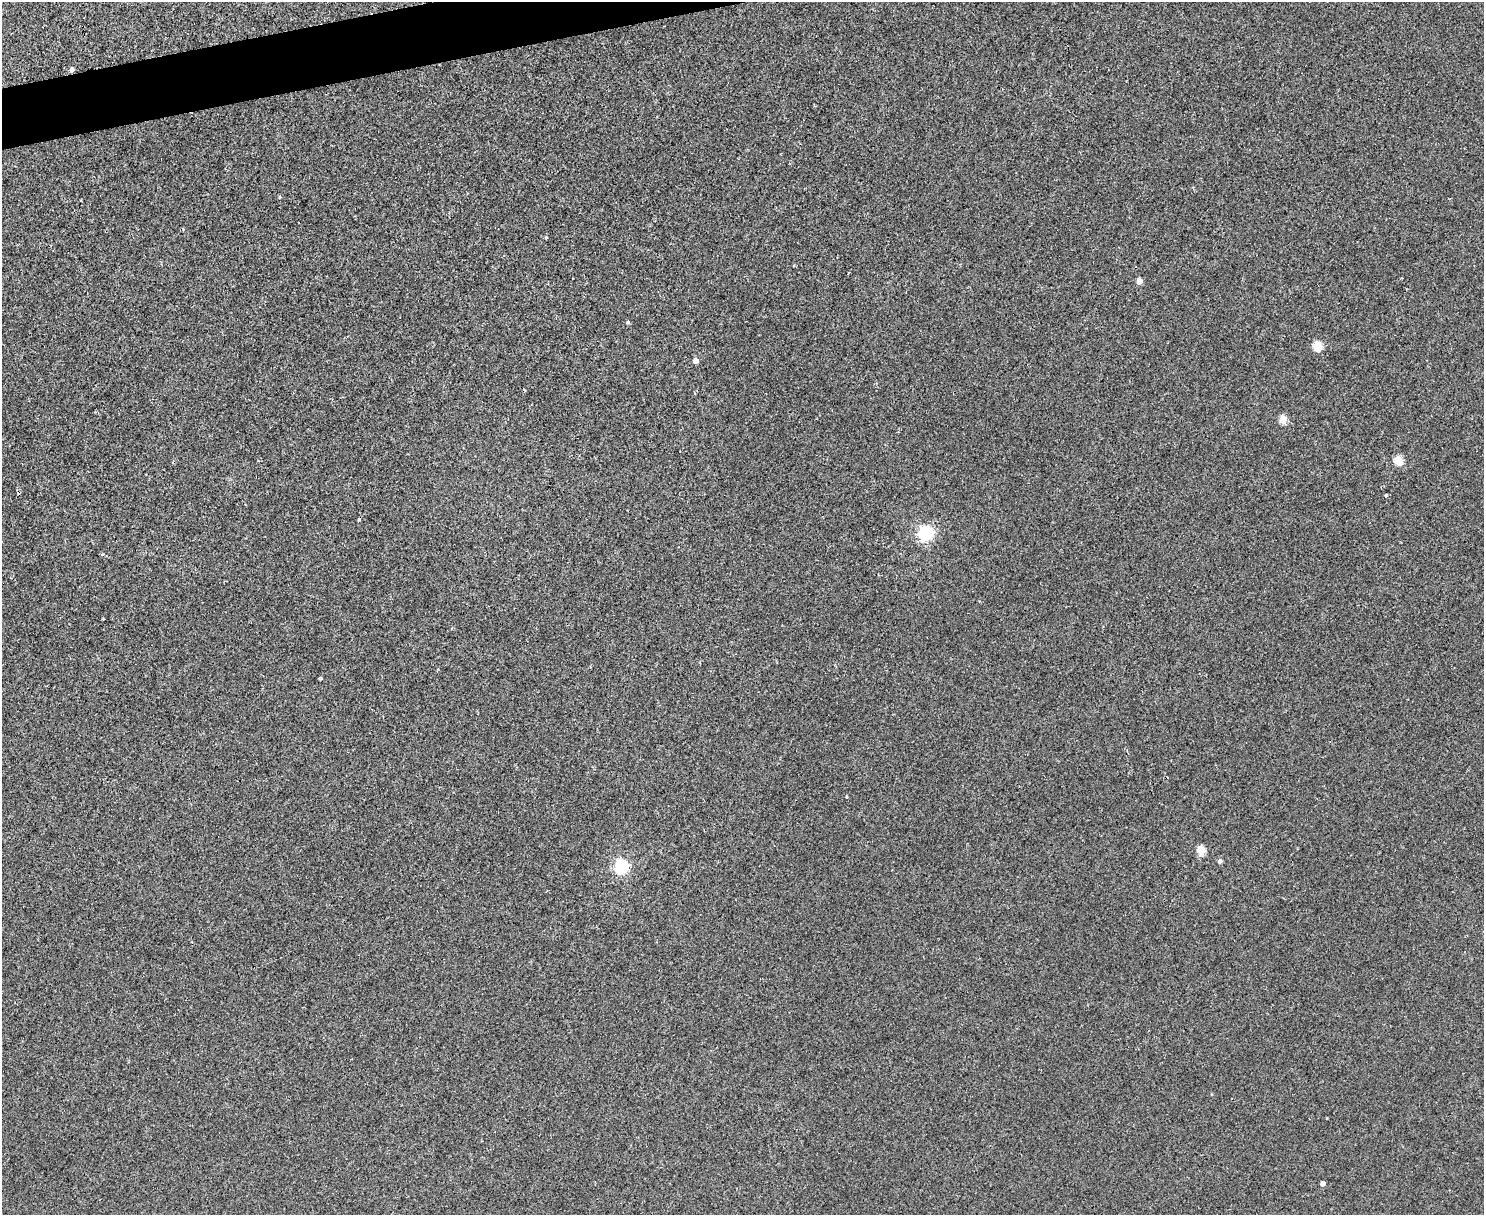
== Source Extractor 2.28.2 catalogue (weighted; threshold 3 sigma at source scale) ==
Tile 8 of 3 x 4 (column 2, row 3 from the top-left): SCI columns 1732-3213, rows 1214-2426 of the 4834 x 4854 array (HDU 1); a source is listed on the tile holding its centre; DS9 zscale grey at full resolution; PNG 1486 x 1217 px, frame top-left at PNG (2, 2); no overlay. Shown black and unused: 2% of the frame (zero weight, under 2 of 3 exposures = <1% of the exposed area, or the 3 px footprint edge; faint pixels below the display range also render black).
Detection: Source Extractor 2.28.2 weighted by HDU 2 'WHT'; one run over the whole footprint, this tile lists its part. Background 0.0018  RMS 0.005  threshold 0.0225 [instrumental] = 3 sigma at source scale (4.5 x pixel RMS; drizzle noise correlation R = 1.50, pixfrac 1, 0.05/0.05 arcsec/px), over >= 5 px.
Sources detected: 18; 1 cosmic-ray / hot-pixel residue — not listed; the other 17 listed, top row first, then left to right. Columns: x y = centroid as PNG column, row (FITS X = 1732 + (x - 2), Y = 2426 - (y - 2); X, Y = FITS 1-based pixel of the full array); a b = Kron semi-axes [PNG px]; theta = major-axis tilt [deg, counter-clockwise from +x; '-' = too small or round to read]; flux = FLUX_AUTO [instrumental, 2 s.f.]
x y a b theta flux
71 69 4 4 - 2
279 197 4 3 - 0.52
546 237 5 3 - 0.41
1139 281 4 4 - 5.4
628 322 5 4 - 0.66
1317 346 5 5 - 21
695 360 4 4 - 3.1
1283 420 5 4 - 13
1398 460 5 5 - 15
1386 495 3 3 - 1
925 533 6 6 - 110
102 554 5 3 - 0.57
846 797 3 2 - 0.37
1201 850 5 5 - 14
1220 861 5 4 - 1.4
622 866 6 6 - 89
1322 1183 4 4 - 2
Overlapping masked pixels (flux is a lower limit): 1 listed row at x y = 71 69